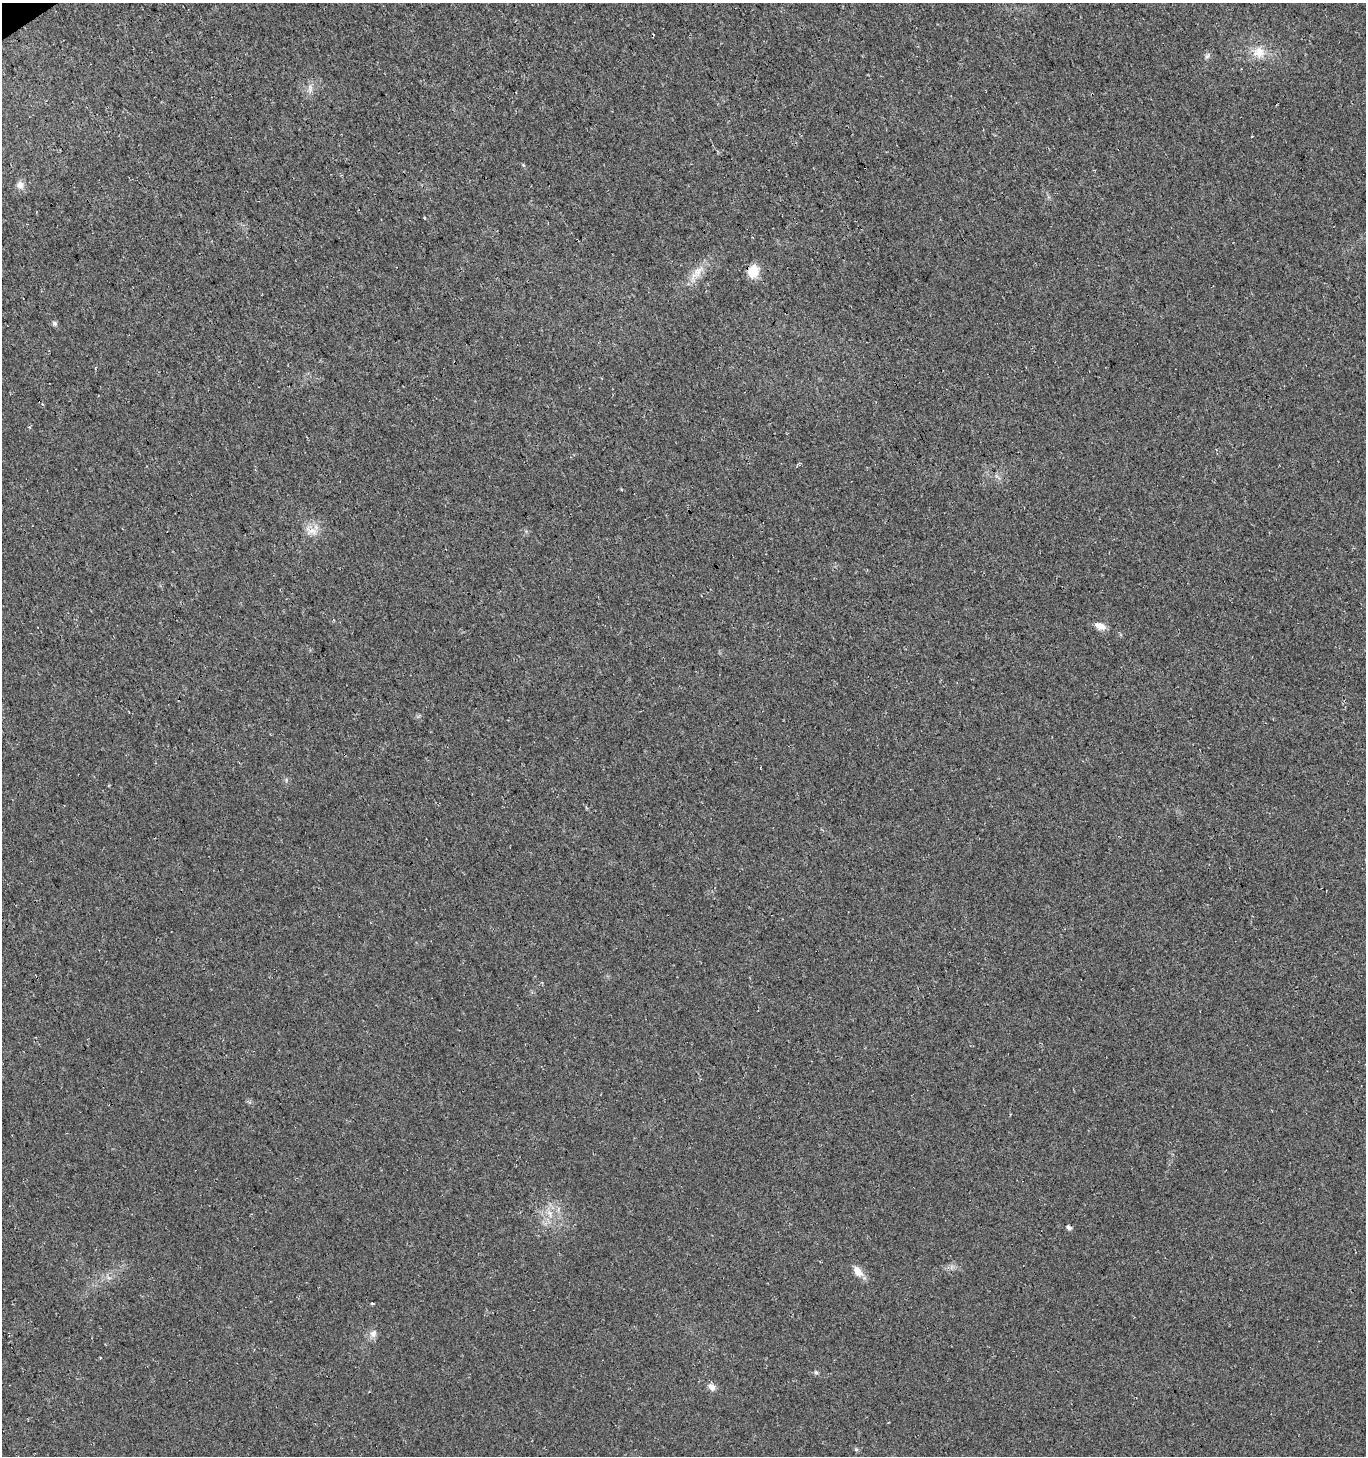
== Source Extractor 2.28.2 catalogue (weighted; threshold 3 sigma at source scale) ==
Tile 11 of 4 x 4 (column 3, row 3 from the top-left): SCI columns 2934-4297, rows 1504-2957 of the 5806 x 5921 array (HDU 1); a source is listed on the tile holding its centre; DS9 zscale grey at full resolution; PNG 1368 x 1458 px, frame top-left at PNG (2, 3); no overlay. Shown black and unused: <1% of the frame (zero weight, under 3 of 4 exposures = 5% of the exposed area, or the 3 px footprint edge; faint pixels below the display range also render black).
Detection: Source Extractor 2.28.2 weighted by HDU 2 'WHT'; one run over the whole footprint, this tile lists its part. Background 0.0165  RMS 0.007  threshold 0.0317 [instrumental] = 3 sigma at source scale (4.5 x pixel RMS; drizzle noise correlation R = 1.50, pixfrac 1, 0.0396/0.0396 arcsec/px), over >= 5 px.
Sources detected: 17; all 17 listed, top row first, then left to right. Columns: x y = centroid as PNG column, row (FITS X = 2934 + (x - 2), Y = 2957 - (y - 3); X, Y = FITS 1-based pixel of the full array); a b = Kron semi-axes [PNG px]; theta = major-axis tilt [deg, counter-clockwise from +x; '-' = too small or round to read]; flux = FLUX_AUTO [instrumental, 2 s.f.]
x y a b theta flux
1259 52 17 14 4 11
1207 56 9 5 59 1.7
310 88 13 6 -85 3.7
20 185 10 9 - 4.2
753 271 14 11 71 11
697 273 30 9 53 10
55 323 6 5 - 2
312 531 15 10 13 6.5
1100 626 13 7 -23 5.9
550 1213 11 7 -77 5
1069 1228 5 4 - 2.4
858 1271 15 9 -54 6.4
372 1303 4 3 - 0.91
373 1334 10 9 - 3.8
816 1372 6 5 - 1.2
711 1387 9 7 -51 3.9
856 1449 5 5 - 1
Overlapping masked pixels (flux is a lower limit): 1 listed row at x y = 753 271